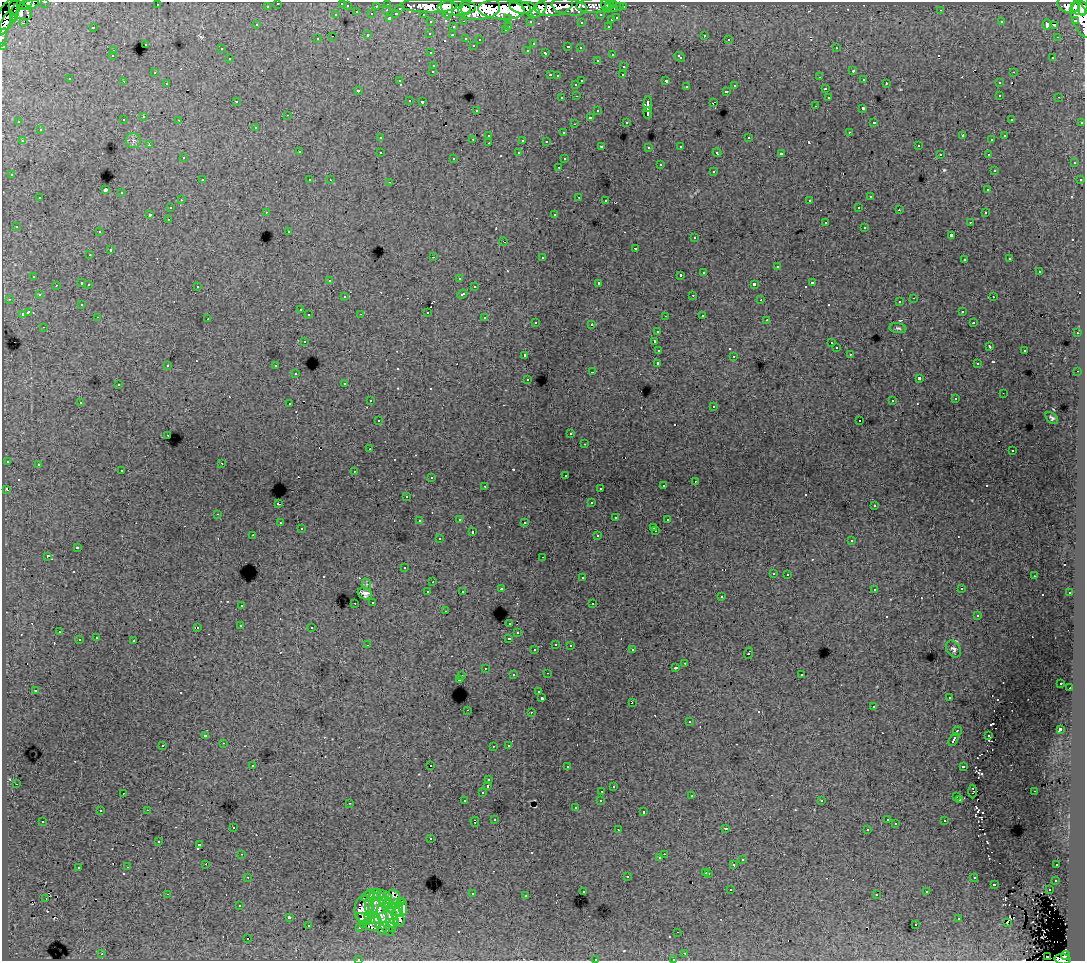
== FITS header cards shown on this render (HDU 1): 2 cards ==
NAXIS1  =                 1083
NAXIS2  =                  959

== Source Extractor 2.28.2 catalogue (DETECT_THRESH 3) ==
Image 1083 x 959 px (HDU 1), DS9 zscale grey, 1 PNG px = 1 image px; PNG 1087 x 963 px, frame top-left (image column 1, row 959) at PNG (2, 2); each listed source drawn as its Kron ellipse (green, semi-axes under 4 px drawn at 4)
Background 152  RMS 1.1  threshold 3.22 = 3 sigma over >= 5 px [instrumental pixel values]
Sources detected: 621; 3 with non-positive FLUX_AUTO (blend fragments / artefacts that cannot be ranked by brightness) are neither listed nor drawn; of the other 618, the 500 brightest by FLUX_AUTO listed and drawn (118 fainter detections omitted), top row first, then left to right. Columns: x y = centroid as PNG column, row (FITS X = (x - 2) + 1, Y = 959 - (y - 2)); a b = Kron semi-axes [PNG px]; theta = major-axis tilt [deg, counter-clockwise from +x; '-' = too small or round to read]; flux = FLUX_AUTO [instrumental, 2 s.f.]
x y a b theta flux
45 2 3 2 - 5400
278 3 3 3 - 3500
342 3 3 3 - 1400
26 4 8 3 35 41000
31 4 9 4 18 39000
388 4 3 3 - 7000
609 4 4 3 - 6000
614 4 3 3 - 8200
157 5 3 2 - 170
595 5 19 7 2 37000
605 5 5 3 - 5800
1068 5 11 8 -19 150000
267 6 3 3 - 2300
347 6 3 3 - 1200
376 6 3 2 - 1500
429 6 28 7 -1 290000
447 6 13 5 -86 120000
554 6 19 10 12 220000
1084 6 10 3 81 120000
520 7 11 6 -16 260000
569 7 18 8 -9 89000
620 7 3 3 - 1900
623 7 3 3 - 3500
400 8 3 3 - 1800
457 8 19 8 0 410000
479 8 21 11 5 530000
607 8 4 2 - 5100
1080 8 8 7 - 190000
466 9 5 4 - 120000
539 9 9 5 49 150000
615 9 3 3 - 7900
20 10 13 7 -34 90000
387 10 3 2 - 410
502 10 23 10 -3 680000
531 10 10 6 -36 130000
941 10 3 2 - 160
357 12 3 3 - 520
15 13 9 3 76 56000
372 14 3 3 - 2100
396 14 4 3 - 1000
423 14 3 2 - 2900
336 15 3 3 - 580
601 15 3 3 - 2500
6 17 20 8 63 180000
390 18 3 3 - 1700
508 18 3 3 - 1700
617 18 3 3 - 670
611 20 3 3 - 650
1076 20 3 3 - 8800
1081 20 19 8 -68 220000
464 21 3 2 - 580
530 21 3 3 - 2200
431 22 3 3 - 3200
581 22 3 3 - 220
1001 22 3 3 - 170
6 23 13 4 64 200000
23 23 3 3 - 250
1047 24 5 4 - 560
257 25 3 3 - 220
1054 25 3 2 - 140
509 26 3 2 - 490
608 26 3 3 - 580
93 27 3 3 - 1100
453 27 3 3 - 720
505 30 3 3 - 360
430 33 3 3 - 280
368 35 3 3 - 850
452 35 3 2 - 300
704 35 3 3 - 460
332 36 3 2 - 770
2 37 9 2 76 6400
1057 37 2 2 - 310
466 38 3 3 - 620
317 39 3 3 - 310
480 39 3 3 - 240
729 39 3 3 - 220
145 44 3 3 - 440
533 44 3 3 - 230
473 45 3 3 - 240
3 46 3 3 - 6900
568 47 3 3 - 600
580 48 3 3 - 320
836 48 3 2 - 400
221 49 3 3 - 370
528 50 3 3 - 390
113 51 3 3 - 460
431 53 3 3 - 320
546 53 4 3 - 730
612 54 3 3 - 480
112 56 3 3 - 240
680 57 6 3 -43 550
1053 57 3 3 - 260
230 59 3 3 - 510
597 60 3 3 - 320
434 65 3 3 - 540
624 66 3 3 - 540
433 71 3 3 - 300
853 71 3 3 - 130
154 72 3 2 - 220
1013 72 3 2 - 430
550 75 3 2 - 570
623 75 3 2 - 180
557 76 3 3 - 270
820 77 2 2 - 190
70 79 3 3 - 210
864 80 3 3 - 350
123 81 3 2 - 110
400 81 3 3 - 200
582 81 3 3 - 1000
666 81 4 3 - 1500
167 83 3 2 - 230
886 83 3 2 - 230
999 83 3 3 - 530
576 84 3 3 - 440
735 86 3 3 - 430
686 87 3 3 - 470
825 89 3 3 - 600
358 90 3 3 - 290
727 91 3 3 - 540
1000 95 3 3 - 530
577 96 3 2 - 320
828 97 3 3 - 420
1059 97 3 2 - 420
562 98 3 3 - 310
409 100 3 2 - 300
236 101 3 2 - 240
422 102 3 3 - 270
713 102 4 2 - 780
648 104 8 4 88 3700
815 106 3 2 - 200
863 108 3 3 - 1900
476 110 3 3 - 280
598 111 3 3 - 490
648 113 5 3 - 2700
287 115 3 2 - 120
144 117 3 3 - 450
590 117 3 3 - 1900
1011 119 3 3 - 210
123 120 3 3 - 230
179 120 3 2 - 240
19 122 3 2 - 130
626 122 3 3 - 310
874 122 3 3 - 180
1082 122 3 3 - 930
574 124 3 2 - 170
256 127 3 3 - 350
40 130 3 3 - 500
849 132 3 2 - 260
563 133 3 3 - 220
489 135 3 3 - 560
963 136 4 3 - 1000
1005 136 3 3 - 240
380 138 3 3 - 350
749 138 3 3 - 660
473 139 3 2 - 470
523 140 3 3 - 1700
992 140 3 3 - 180
22 141 3 2 - 350
133 141 7 7 - 240
546 141 3 3 - 270
489 143 3 2 - 330
149 145 3 2 - 250
602 146 3 3 - 230
681 146 3 3 - 480
918 146 3 3 - 400
649 147 3 3 - 210
299 152 3 3 - 440
380 152 3 3 - 370
519 153 3 3 - 280
717 153 4 3 - 310
781 154 4 3 - 2700
940 154 3 2 - 210
988 154 3 2 - 350
183 158 3 3 - 220
454 158 3 3 - 190
564 159 3 3 - 280
1074 163 3 3 - 450
660 165 3 3 - 820
559 167 3 2 - 390
994 170 3 3 - 230
713 171 3 3 - 580
12 175 3 3 - 360
202 180 3 2 - 470
310 180 3 3 - 330
330 180 3 2 - 160
1080 180 3 3 - 400
390 182 3 2 - 460
105 190 4 3 - 7200
988 190 3 3 - 400
122 193 3 3 - 700
579 197 3 2 - 660
870 197 3 3 - 650
40 198 3 3 - 450
181 200 3 2 - 300
606 200 3 2 - 310
810 201 3 3 - 1300
859 207 3 2 - 330
170 208 3 3 - 290
899 210 3 2 - 230
266 212 3 2 - 290
985 213 3 2 - 330
150 214 3 3 - 1400
554 215 3 3 - 1400
168 219 3 2 - 270
825 222 3 3 - 1300
970 222 3 2 - 210
16 226 3 3 - 140
865 227 3 3 - 540
289 231 3 3 - 170
99 232 3 2 - 330
951 235 3 3 - 1500
695 238 3 3 - 370
503 242 4 2 - 180
636 248 3 3 - 740
110 250 3 3 - 990
90 255 3 3 - 160
433 257 3 2 - 1200
542 257 3 3 - 590
1010 259 3 3 - 270
964 260 3 2 - 350
777 267 3 3 - 1100
1039 271 3 3 - 1100
704 272 3 3 - 610
680 275 3 2 - 6000
34 276 3 3 - 410
459 278 3 3 - 270
330 280 3 3 - 340
82 283 3 3 - 870
599 283 3 3 - 2600
812 283 3 3 - 910
89 284 3 2 - 220
754 284 4 3 - 2500
56 285 3 2 - 280
197 286 3 3 - 500
474 287 3 3 - 280
462 294 5 3 - 600
39 295 3 3 - 240
693 295 3 2 - 300
345 297 3 3 - 370
993 297 3 2 - 290
914 298 3 2 - 740
9 299 3 2 - 210
761 300 3 2 - 170
900 302 3 3 - 330
82 304 3 3 - 220
300 310 3 3 - 310
962 311 3 3 - 300
28 312 4 3 - 1700
427 312 3 3 - 840
22 314 4 3 - 730
361 314 3 2 - 120
309 315 3 3 - 490
702 315 3 2 - 270
665 316 3 2 - 140
98 317 3 2 - 240
485 318 3 3 - 620
208 319 3 2 - 130
767 320 3 2 - 320
536 322 3 3 - 290
974 323 3 3 - 290
592 324 3 3 - 760
44 327 3 2 - 280
898 328 8 5 -8 160
657 331 3 3 - 280
1077 333 3 2 - 410
304 341 3 3 - 430
654 342 3 3 - 980
831 343 3 2 - 150
990 347 4 3 - 140
836 348 3 3 - 350
659 350 4 3 - 1300
1025 350 3 3 - 700
850 354 3 2 - 190
525 355 3 3 - 410
734 356 3 2 - 180
658 363 3 3 - 3200
977 364 3 3 - 290
168 365 3 3 - 320
276 366 3 3 - 470
1078 371 2 2 - 520
593 372 3 2 - 1000
296 374 3 2 - 270
919 378 4 3 - 3800
528 379 3 3 - 250
345 383 3 3 - 200
118 385 3 3 - 280
1003 393 2 2 - 140
955 399 3 3 - 240
370 401 3 2 - 400
893 401 3 3 - 160
80 402 3 2 - 170
290 404 3 2 - 410
714 406 3 3 - 300
1052 418 7 5 -40 190
378 421 3 3 - 270
860 421 3 3 - 230
571 434 3 3 - 240
168 435 3 2 - 270
585 444 3 2 - 170
370 449 3 3 - 160
1012 451 3 3 - 290
7 461 3 3 - 400
222 463 3 2 - 170
38 464 3 3 - 370
122 471 3 3 - 360
354 471 3 2 - 140
565 475 3 3 - 240
431 477 3 3 - 150
695 481 3 2 - 230
485 486 3 2 - 290
663 486 3 3 - 290
600 488 3 2 - 280
7 489 4 3 - 420
407 496 3 3 - 240
591 503 3 3 - 370
278 504 3 3 - 1100
874 506 3 3 - 220
218 514 3 2 - 230
616 518 3 3 - 410
459 519 3 2 - 380
667 520 3 3 - 280
419 521 3 3 - 160
525 522 3 3 - 260
280 523 3 2 - 200
654 527 3 3 - 210
301 529 3 3 - 200
656 531 3 2 - 390
472 532 3 3 - 930
253 535 3 2 - 200
598 536 3 3 - 410
439 539 3 3 - 310
852 541 3 3 - 470
77 548 4 3 - 1100
47 556 3 3 - 1500
543 557 3 2 - 200
404 568 3 3 - 160
773 573 3 3 - 310
788 574 3 2 - 390
1034 576 3 2 - 120
582 578 3 3 - 540
433 582 3 2 - 180
366 584 6 4 -71 120
961 588 3 2 - 260
501 589 3 3 - 440
874 589 3 3 - 430
462 591 3 3 - 230
428 592 3 3 - 490
1070 593 3 3 - 440
365 594 7 5 -26 360
721 597 3 3 - 250
373 602 3 3 - 420
355 603 3 2 - 250
593 603 3 2 - 360
241 605 3 3 - 450
445 611 3 2 - 250
978 615 3 3 - 260
510 623 3 3 - 490
240 626 3 2 - 140
197 627 3 2 - 380
312 627 3 3 - 320
59 632 3 2 - 330
518 633 3 3 - 280
96 638 3 3 - 380
509 638 4 3 - 690
79 640 3 3 - 590
134 641 3 3 - 1100
556 644 3 2 - 370
367 645 3 2 - 160
570 645 3 2 - 420
953 649 9 6 -54 260
535 650 3 3 - 390
632 650 3 2 - 350
748 653 5 3 - 1200
685 663 3 2 - 330
485 668 3 3 - 330
676 668 3 3 - 270
547 673 3 2 - 710
801 674 3 3 - 380
513 675 3 3 - 380
462 676 3 3 - 400
459 679 3 3 - 960
1061 683 3 3 - 230
1070 688 2 2 - 360
35 690 3 3 - 120
539 692 3 3 - 440
949 697 3 2 - 220
542 698 3 3 - 2400
632 702 3 2 - 250
873 707 3 2 - 240
467 710 2 2 - 420
531 712 3 2 - 580
689 722 3 3 - 590
1060 729 4 3 - 3400
957 731 5 3 - 1400
206 736 3 3 - 740
988 736 3 3 - 120
954 739 7 3 59 1600
224 743 3 2 - 360
163 745 3 3 - 480
509 745 3 2 - 120
493 746 3 2 - 160
253 765 3 2 - 220
430 765 3 2 - 530
963 766 4 3 - 1000
567 767 3 2 - 230
489 780 3 3 - 230
16 784 3 2 - 270
488 786 3 3 - 1600
613 786 3 3 - 460
602 791 3 2 - 310
973 791 7 2 89 130
1034 791 3 2 - 170
123 793 3 2 - 190
482 793 3 3 - 500
692 796 3 2 - 270
957 797 3 3 - 260
601 800 3 3 - 440
960 800 3 3 - 320
465 801 3 3 - 290
822 801 3 3 - 220
349 803 3 2 - 380
575 808 3 3 - 250
147 810 3 2 - 560
100 811 3 3 - 370
644 812 3 3 - 740
495 819 3 3 - 300
887 820 3 2 - 230
43 821 3 3 - 450
945 821 3 3 - 550
475 822 5 3 - 170
896 824 3 3 - 170
233 827 3 3 - 330
725 828 3 3 - 240
867 829 3 3 - 300
618 830 3 2 - 180
431 839 3 3 - 310
159 841 3 3 - 290
200 845 4 3 - 8000
242 854 3 2 - 270
664 854 2 2 - 290
660 858 3 3 - 380
742 860 3 3 - 460
206 864 2 2 - 270
734 865 3 3 - 1500
1057 865 3 2 - 290
128 867 3 2 - 370
78 868 3 3 - 720
706 872 3 3 - 590
709 873 3 3 - 960
627 876 3 3 - 750
248 877 3 2 - 280
974 878 4 3 - 370
1056 880 3 3 - 460
994 884 3 3 - 1100
731 890 3 2 - 320
1049 890 3 2 - 470
583 891 3 3 - 310
927 892 3 3 - 320
167 894 3 2 - 1200
472 894 3 3 - 530
877 894 3 3 - 320
378 895 13 5 -8 930
526 896 3 2 - 220
368 897 6 5 - 890
392 897 7 7 - 260
46 899 3 2 - 250
387 903 19 5 -44 2600
372 904 11 7 76 2200
396 904 9 4 24 880
240 906 3 3 - 250
380 906 12 7 25 2400
403 907 9 4 -88 840
364 909 13 9 90 3100
398 909 7 4 68 1300
379 914 21 7 -80 2500
391 914 12 5 -61 2200
289 917 3 3 - 150
398 917 9 5 -76 1500
372 918 8 6 -23 1500
364 919 9 5 -26 850
386 919 15 6 -59 2100
959 919 3 3 - 630
1007 922 3 2 - 370
372 923 8 7 - 960
393 923 5 3 - 710
308 925 3 3 - 560
364 925 3 2 - 230
916 925 3 3 - 400
359 927 3 3 - 220
387 929 9 4 -44 160
678 932 3 2 - 140
248 939 3 3 - 840
685 953 3 2 - 370
102 954 3 2 - 560
1065 955 4 3 - 33000
1047 956 2 2 - 550
358 959 3 2 - 220
595 959 3 3 - 650
673 959 3 2 - 280
1063 959 8 5 -5 110000
At the frame edge (FLAGS 8, measured only in part): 14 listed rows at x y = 45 2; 278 3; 342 3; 26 4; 1084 6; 6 17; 1081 20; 6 23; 2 37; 3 46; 358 959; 595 959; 673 959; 1063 959
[118 fainter detections neither listed nor drawn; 3 non-positive-flux detections neither listed nor drawn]